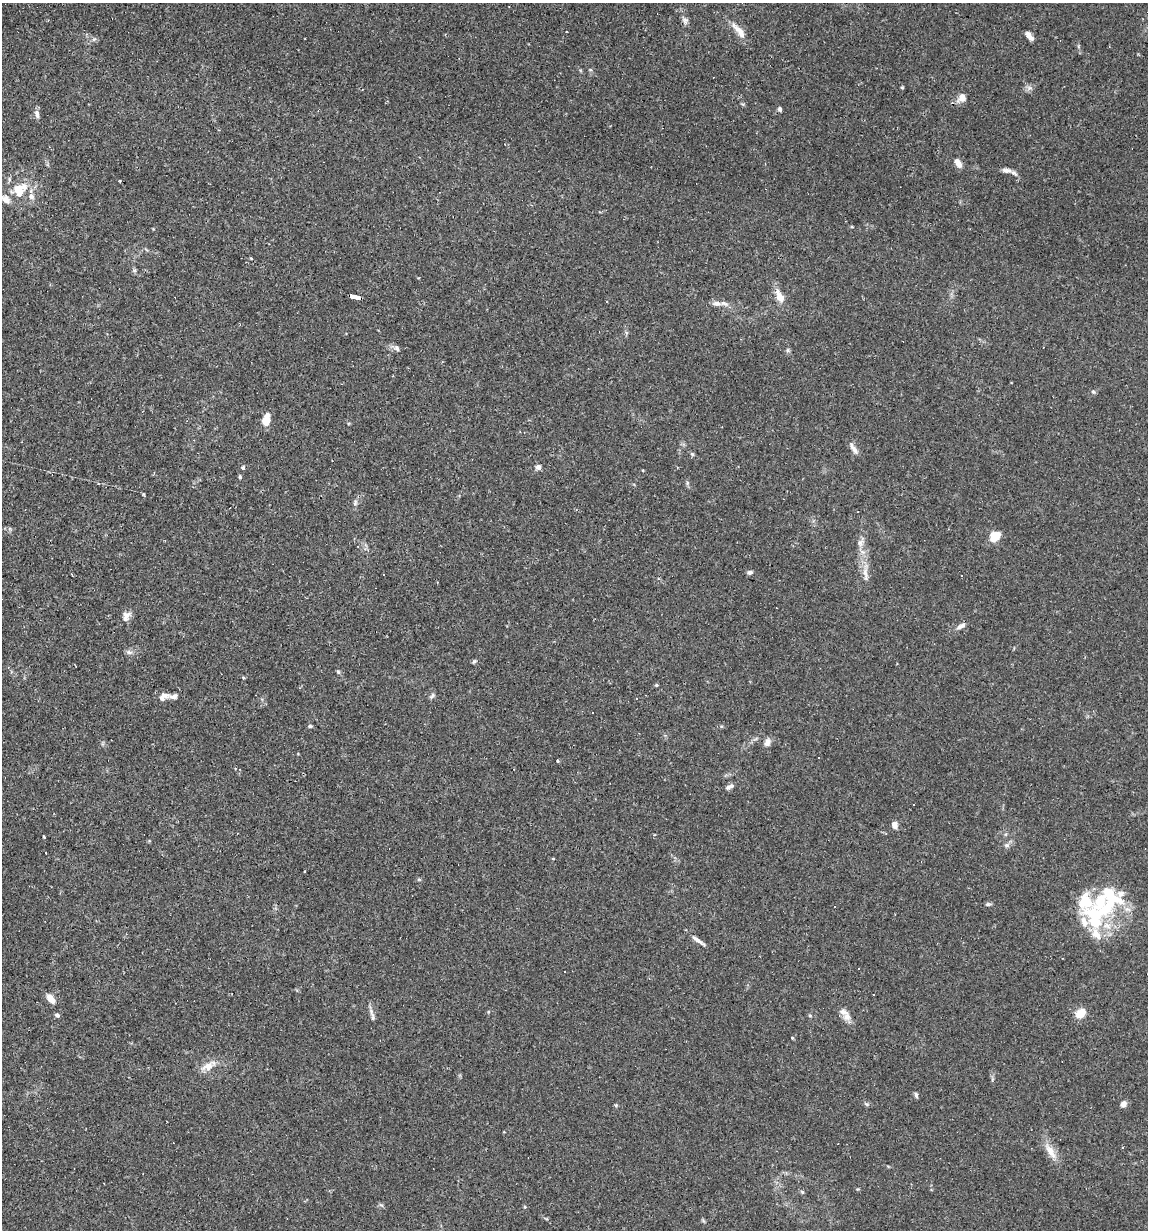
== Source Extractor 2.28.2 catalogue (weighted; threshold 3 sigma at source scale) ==
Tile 11 of 4 x 4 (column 3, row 3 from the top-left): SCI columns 2528-3673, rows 1229-2456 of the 4935 x 4911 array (HDU 1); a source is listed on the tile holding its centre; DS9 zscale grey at full resolution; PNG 1150 x 1232 px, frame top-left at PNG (2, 3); no overlay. Shown black and unused: <1% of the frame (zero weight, under 2 of 3 exposures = <1% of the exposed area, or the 3 px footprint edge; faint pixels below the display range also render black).
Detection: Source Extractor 2.28.2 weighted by HDU 2 'WHT'; one run over the whole footprint, this tile lists its part. Background 0.0551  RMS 0.0043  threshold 0.0196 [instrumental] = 3 sigma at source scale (4.5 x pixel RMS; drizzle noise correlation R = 1.50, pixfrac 1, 0.05/0.05 arcsec/px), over >= 5 px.
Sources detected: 93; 2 inside a brighter object's white glare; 12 cosmic-ray / hot-pixel residue — not listed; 10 inside a brighter listed object's ellipse — not listed separately; the other 69 listed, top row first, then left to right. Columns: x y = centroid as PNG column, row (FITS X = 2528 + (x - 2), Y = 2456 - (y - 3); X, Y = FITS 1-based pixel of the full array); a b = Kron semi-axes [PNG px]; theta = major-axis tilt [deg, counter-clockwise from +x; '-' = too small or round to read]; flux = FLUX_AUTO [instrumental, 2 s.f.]
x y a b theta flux
685 21 10 8 -66 1.4
739 31 29 8 -50 4.6
1029 36 10 5 -50 2.4
94 39 6 5 - 0.8
1029 88 8 5 11 1.4
962 97 9 8 - 3.2
780 109 6 4 -74 0.93
37 114 11 6 -79 1.8
958 163 10 6 -59 3.1
1006 170 12 5 -4 1.8
120 181 3 2 - 0.41
19 189 18 14 45 9.7
31 197 8 7 - 1.6
134 270 6 5 - 0.72
355 296 10 4 -13 37
779 296 19 9 -67 4.9
717 303 12 7 -7 2.4
397 348 9 7 -47 1.5
1093 392 6 5 - 0.7
266 420 11 6 77 7.3
854 449 16 5 -55 2.5
692 454 6 5 - 0.63
243 467 3 3 - 1.4
538 467 6 5 - 1.9
240 477 5 4 - 0.6
687 483 6 4 73 0.67
995 536 12 9 45 7
860 543 11 7 71 2.1
750 572 7 5 8 0.95
865 573 18 7 -85 3.5
961 576 3 2 - 0.33
126 616 14 9 64 2.8
961 626 12 6 27 1.9
129 652 9 6 -8 1.3
474 661 7 4 62 0.6
338 672 6 5 - 0.64
243 677 5 3 - 0.42
656 685 5 4 - 0.46
164 696 15 9 23 2.7
432 696 9 5 46 0.91
310 726 6 4 1 0.67
767 742 11 8 69 2.2
558 761 3 3 - 1.3
728 787 7 6 - 1.2
894 825 8 7 - 2.3
43 837 3 3 - 0.56
1007 845 7 6 - 1.2
553 858 3 3 - 0.41
1121 894 10 9 - 2.3
988 904 8 4 15 0.74
834 906 3 2 - 0.7
1095 917 34 19 -89 24
698 940 21 4 -35 2.3
858 969 3 2 - 0.61
874 994 3 3 - 8.2
51 998 10 6 -51 4.2
371 1012 13 5 -73 1.9
1080 1013 11 8 44 5.9
57 1015 4 4 - 1.4
810 1015 6 4 -1 0.52
847 1017 11 10 - 2.9
792 1038 4 3 - 0.38
208 1066 17 11 30 4.7
916 1095 7 4 -75 0.88
866 1104 6 4 -17 0.62
1123 1104 8 6 54 2
616 1105 5 4 - 0.56
1050 1151 25 9 -58 5.4
802 1192 7 4 -45 0.59
Overlapping masked pixels (flux is a lower limit): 1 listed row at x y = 355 296